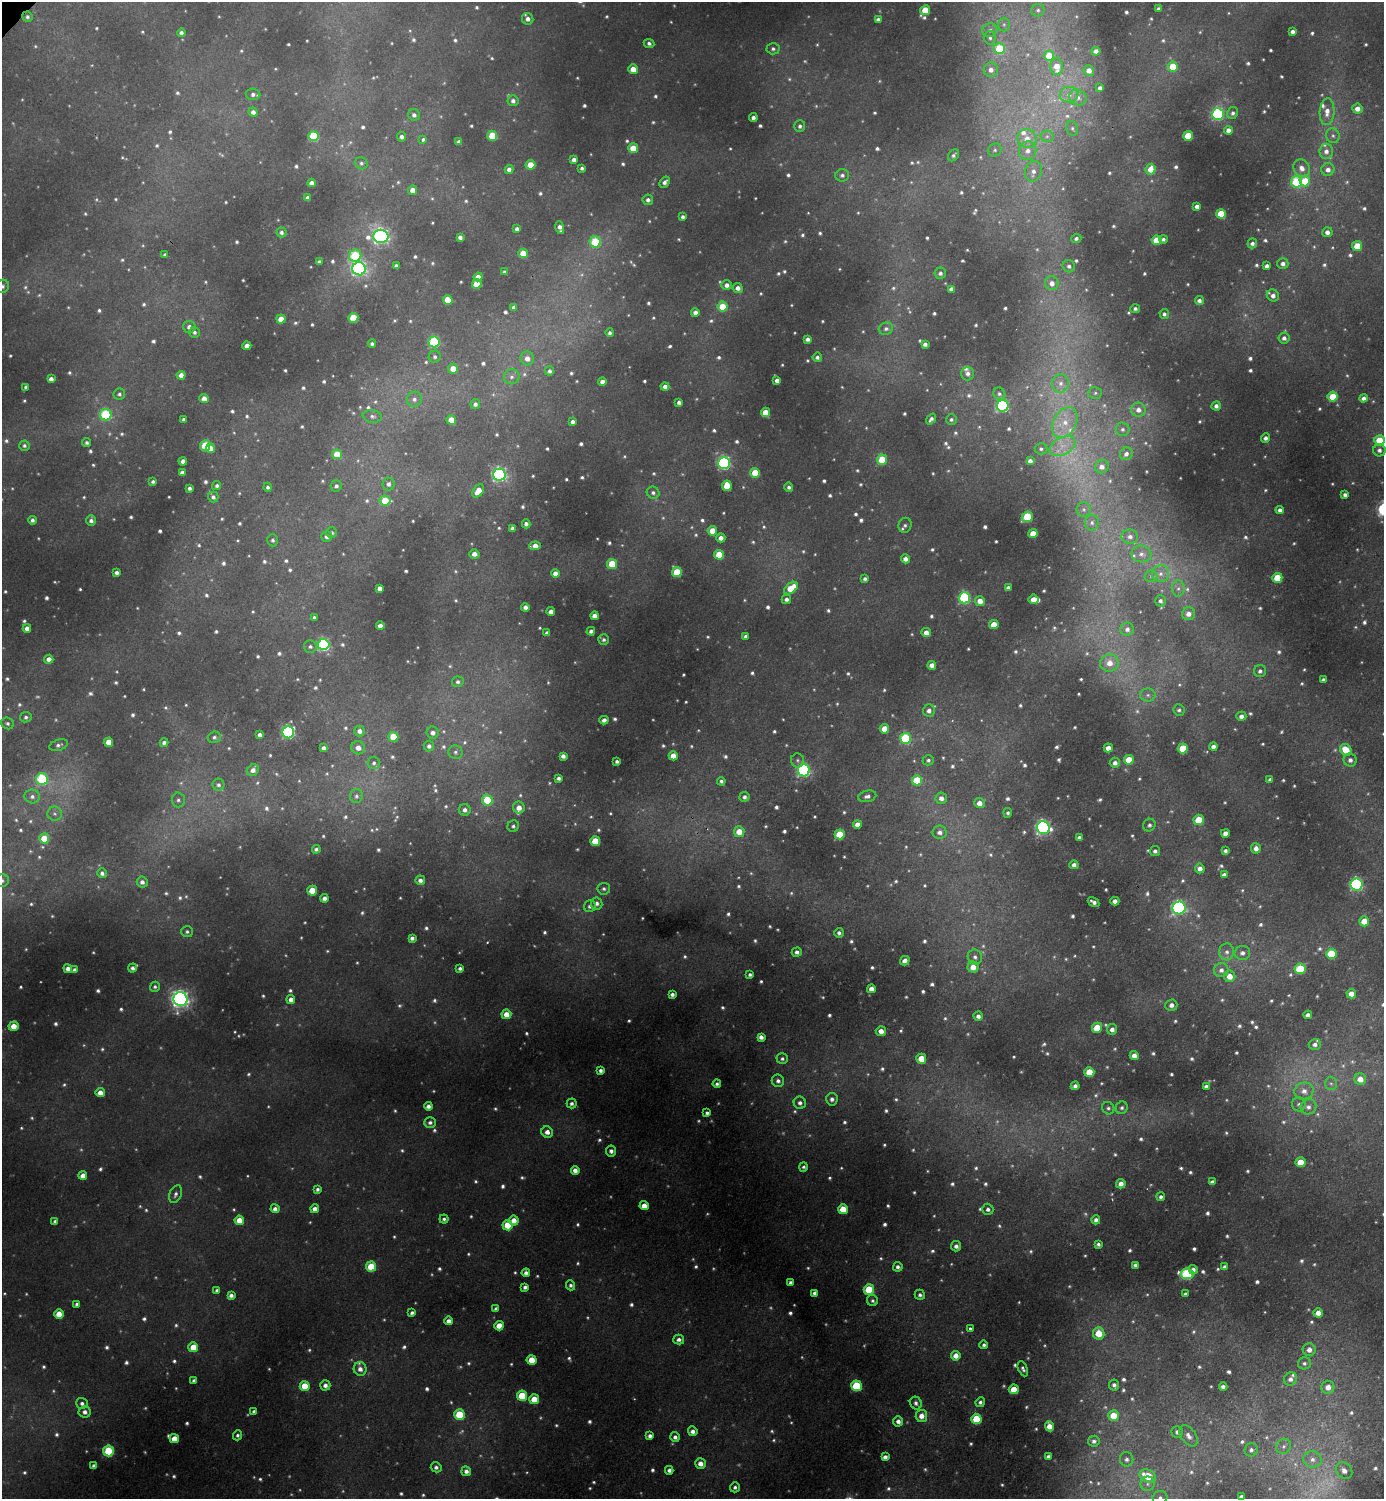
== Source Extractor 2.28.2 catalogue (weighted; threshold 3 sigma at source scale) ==
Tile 6 of 4 x 4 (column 2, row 2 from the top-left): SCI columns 1546-2927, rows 2999-4495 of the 5996 x 5997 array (HDU 1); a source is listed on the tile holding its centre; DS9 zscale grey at full resolution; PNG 1386 x 1501 px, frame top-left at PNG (2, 2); each listed source drawn as its Kron ellipse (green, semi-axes under 4 px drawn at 4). Shown black and unused: <1% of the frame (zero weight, under 2 of 3 exposures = <1% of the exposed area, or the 3 px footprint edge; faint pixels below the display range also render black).
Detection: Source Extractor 2.28.2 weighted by HDU 2 'WHT'; one run over the whole footprint, this tile lists its part. Background 0.0504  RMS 0.0059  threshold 0.0267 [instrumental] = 3 sigma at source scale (4.5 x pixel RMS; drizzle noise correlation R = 1.50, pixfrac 1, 0.05/0.05 arcsec/px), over >= 5 px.
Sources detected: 1199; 102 too faint to see at this stretch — neither listed nor drawn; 12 inside a brighter listed object's ellipse — not listed separately; of the other 1085, all 500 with FLUX_AUTO >= 1.52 (the completeness limit of this list) listed and drawn (585 fainter detections not listed), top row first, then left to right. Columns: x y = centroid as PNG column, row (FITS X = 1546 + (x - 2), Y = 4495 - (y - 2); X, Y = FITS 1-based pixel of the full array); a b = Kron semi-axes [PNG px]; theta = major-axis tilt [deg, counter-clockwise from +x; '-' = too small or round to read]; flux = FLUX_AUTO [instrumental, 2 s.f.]
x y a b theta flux
1158 9 4 3 - 1.8
925 10 5 4 - 18
1038 10 7 6 - 1.8
27 17 5 5 - 1.6
528 19 6 5 - 3.2
878 19 4 4 - 1.9
1004 24 7 6 - 1.6
990 30 7 6 - 2.3
1293 31 4 4 - 2.6
181 33 4 4 - 1.9
990 38 7 6 - 1.8
649 43 5 4 - 1.7
773 49 6 6 - 1.8
999 49 5 5 - 29
1096 51 4 4 - 3.3
1049 56 5 5 - 16
1057 67 8 6 -87 9.1
1173 67 5 5 - 19
633 69 5 4 - 7.7
991 70 7 7 - 3.7
1089 70 5 5 - 4.4
1100 88 4 4 - 2.3
253 94 7 5 -6 2.3
1069 95 9 8 - 3.7
1078 98 9 8 - 3.2
513 101 5 5 - 2.6
1358 109 5 5 - 5.1
253 112 4 4 - 3
1327 112 13 7 86 6.2
1233 113 6 5 - 1.9
1218 114 6 6 - 81
414 115 6 5 - 2.3
753 117 4 4 - 2.3
800 126 6 5 - 2
1072 128 7 5 -76 1.6
1228 130 4 4 - 3.5
313 136 5 5 - 35
492 136 5 5 - 21
1047 136 6 6 - 1.9
1188 136 5 4 - 22
1333 136 7 6 - 2.1
401 137 5 4 - 2.3
1027 139 10 9 - 6.8
423 140 4 4 - 2.1
459 142 4 4 - 3.4
633 148 5 4 - 15
995 150 7 6 - 1.7
1028 151 9 8 - 4.9
1326 151 7 7 - 3.7
953 155 7 4 52 1.7
574 160 4 4 - 3.4
361 163 6 6 - 1.7
530 165 5 4 - 13
582 168 4 3 - 1.6
1302 168 9 8 - 4.6
509 169 4 4 - 3.1
1151 169 5 5 - 7.9
1328 170 6 6 - 3.7
1033 171 10 8 74 4.9
842 175 7 6 - 2
1305 181 5 5 - 17
665 182 6 4 53 2.5
1297 182 5 5 - 41
312 183 4 4 - 4.6
413 190 4 4 - 5.8
307 198 4 3 - 2.1
648 200 5 5 - 2.3
1197 206 4 4 - 2.8
1221 214 5 5 - 18
683 217 3 3 - 1.7
560 227 6 4 -78 3.2
517 229 4 4 - 2.4
1327 232 5 5 - 3.3
281 233 5 5 - 1.9
381 236 8 6 -2 210
460 237 4 4 - 2.3
1076 238 5 4 - 1.7
1163 239 4 4 - 1.7
1157 240 5 5 - 16
595 242 5 5 - 34
1252 243 5 4 - 2.3
1357 246 5 5 - 16
523 253 5 4 - 14
165 255 4 3 - 1.8
355 256 6 6 - 39
319 262 4 3 - 2.2
1283 264 5 5 - 2.8
396 266 4 4 - 2
1069 266 6 6 - 1.9
1267 266 4 4 - 2.4
359 269 7 6 - 170
504 272 4 3 - 1.7
940 273 5 5 - 2
478 277 4 4 - 5
1052 283 7 7 - 5
477 284 5 5 - 20
727 285 5 5 - 3.3
2 286 7 6 - 1.7
738 288 5 5 - 3.8
951 289 4 4 - 2.4
1273 295 6 5 - 3.5
448 300 5 4 - 13
1199 301 4 4 - 2.1
514 307 4 4 - 2.4
723 307 5 5 - 17
1135 309 5 4 - 1.7
695 312 4 4 - 3
1164 314 5 4 - 1.8
353 318 5 5 - 25
281 319 4 4 - 8.9
189 327 6 6 - 3.2
886 329 7 6 - 2
194 332 5 5 - 1.8
610 333 4 4 - 1.8
1284 338 5 5 - 2.6
808 339 4 4 - 2.3
434 342 5 5 - 55
372 344 4 4 - 1.6
925 344 4 4 - 2.3
247 346 4 4 - 6.1
435 357 6 6 - 1.8
817 357 4 4 - 2
527 358 7 6 - 4.7
453 369 5 5 - 8.7
550 371 4 4 - 2
968 373 7 6 - 2.6
181 375 4 4 - 4.8
512 377 8 7 - 2.7
51 379 4 4 - 3.1
777 380 4 4 - 3.1
602 382 4 4 - 3
1061 383 9 8 - 4.2
665 386 4 4 - 2.9
26 387 4 4 - 2
1095 393 7 6 - 1.5
119 394 6 5 - 1.8
999 394 6 5 - 1.6
1333 397 5 5 - 18
204 398 4 4 - 5
1364 398 4 4 - 2.7
414 399 8 7 - 2.9
679 402 4 4 - 2.4
475 404 5 4 - 2.2
1003 406 6 5 - 100
1216 406 5 4 - 2.4
1138 410 7 7 - 4.1
765 412 4 4 - 13
106 415 6 5 - 59
372 416 9 6 -8 2.5
184 419 3 3 - 1.6
931 419 6 4 54 2
951 419 5 5 - 1.6
451 420 5 4 - 11
573 422 4 4 - 2.3
1065 423 16 11 60 12
1123 429 7 6 - 2
1265 438 5 4 - 2.5
1379 440 5 5 - 16
87 443 4 4 - 1.6
24 446 5 5 - 1.6
205 446 5 5 - 30
1063 446 14 8 26 7.9
210 448 5 4 - 4.3
1041 449 6 5 - 1.7
1379 450 6 6 - 2.5
337 454 5 5 - 15
1126 454 7 6 - 2.6
882 460 5 5 - 24
183 461 4 4 - 3.1
1030 461 4 4 - 2.8
724 463 6 6 - 110
1102 467 7 6 - 4
182 473 4 4 - 3.1
755 473 5 5 - 21
499 474 6 6 - 150
153 482 3 3 - 1.6
388 484 6 6 - 2.4
217 486 5 4 - 1.5
336 486 6 5 - 2.1
727 486 5 5 - 16
268 487 4 4 - 1.7
789 487 5 4 - 1.7
189 488 4 3 - 1.9
478 491 7 5 54 8
653 493 6 6 - 2
1345 495 4 4 - 1.9
213 497 5 5 - 2.2
385 500 5 5 - 19
1084 509 7 7 - 2.1
1280 510 4 4 - 2.5
1027 517 6 5 - 34
32 520 4 4 - 1.8
91 520 5 4 - 2.5
1092 523 8 7 - 2.6
526 524 4 4 - 2.5
905 525 7 6 - 2
512 528 4 4 - 2.4
712 531 4 4 - 11
332 533 5 5 - 1.6
1033 534 4 4 - 11
327 536 5 5 - 2.9
1130 537 8 7 - 3.3
721 538 4 4 - 3.8
273 540 6 5 - 1.7
535 546 6 4 5 6.2
474 554 5 4 - 3.9
1141 554 10 8 -10 3.8
719 555 5 5 - 17
905 559 4 4 - 3.4
612 564 5 5 - 20
677 572 5 5 - 28
117 573 4 3 - 2.1
555 574 4 4 - 5.6
1161 574 8 8 - 3.8
1151 576 6 6 - 1.7
1277 578 5 5 - 19
865 579 4 4 - 1.7
380 588 4 4 - 4.4
791 588 8 5 39 14
1008 588 4 3 - 2
1178 588 8 6 88 2.2
964 598 5 5 - 76
786 599 5 4 - 2.2
1034 599 5 4 - 6.3
980 601 5 5 - 6.3
1160 601 6 5 - 2.1
525 607 4 4 - 3
551 612 4 4 - 3.9
1188 614 7 6 - 4.1
594 616 4 4 - 4.3
314 617 3 3 - 1.6
994 625 5 4 - 11
380 626 4 4 - 4.2
27 628 4 4 - 3.7
1127 629 6 6 - 2.8
591 631 4 4 - 2.1
926 632 5 4 - 4.3
547 633 4 4 - 2.4
746 636 4 3 - 2.1
604 640 5 5 - 1.6
323 644 6 5 - 100
310 647 6 6 - 2
49 659 4 4 - 4.5
1109 663 9 8 - 7.8
932 665 4 4 - 3.9
1260 671 6 6 - 2
1323 680 4 4 - 2
458 682 6 5 - 1.8
1148 695 8 6 -1 2.4
929 710 6 6 - 3
1179 710 6 5 - 1.6
1241 716 5 4 - 2.9
26 717 6 5 - 1.6
604 720 4 4 - 2.7
7 723 6 5 - 1.8
884 729 5 4 - 11
359 731 5 5 - 3.4
288 732 6 6 - 100
433 733 6 6 - 3.2
260 735 4 4 - 2.6
214 737 6 5 - 1.6
393 737 5 5 - 18
905 738 5 5 - 46
109 742 4 4 - 11
164 743 4 4 - 2.3
58 745 9 5 17 2
429 746 5 5 - 2.2
1213 747 4 4 - 3
324 748 4 4 - 2.8
358 748 7 6 - 4.2
1108 748 4 4 - 6.7
1183 749 5 5 - 22
1346 750 6 5 - 13
455 752 7 7 - 1.9
563 756 4 4 - 2.7
673 756 4 4 - 8.2
797 760 7 6 - 1.6
928 760 6 5 - 1.5
1129 760 5 4 - 13
1350 760 6 6 - 2.6
617 761 4 3 - 1.7
374 763 6 6 - 1.7
1115 763 5 5 - 2.7
253 770 6 5 - 3.5
804 770 6 6 - 110
559 778 4 4 - 2
42 779 6 6 - 49
917 780 5 5 - 24
1270 780 4 3 - 1.9
721 781 4 4 - 1.6
218 785 6 6 - 1.9
356 796 7 6 - 1.8
867 796 9 5 13 2.6
32 797 7 7 - 2.7
744 797 5 5 - 2.2
941 798 6 5 - 3.9
178 800 7 6 - 2.2
487 800 5 5 - 24
979 803 5 5 - 5.2
519 807 6 6 - 5.8
465 810 6 5 - 2.7
1008 813 5 4 - 1.6
55 814 7 7 - 2
1199 820 5 5 - 17
857 824 4 4 - 5
1149 825 6 6 - 1.8
513 826 6 5 - 1.7
1043 827 6 6 - 150
739 832 5 5 - 9.9
940 832 7 6 - 3.4
1225 833 4 4 - 3.8
840 834 5 5 - 22
1079 837 4 3 - 1.8
44 838 5 5 - 15
595 841 5 5 - 22
1256 848 5 5 - 3.8
316 849 4 4 - 1.8
1155 851 5 5 - 2
1225 851 4 3 - 1.9
1074 865 4 4 - 2.5
1200 868 5 5 - 3.9
102 873 5 5 - 2.1
1224 875 4 4 - 2.5
420 880 5 4 - 2.9
2 881 7 6 - 1.9
142 882 5 5 - 2.7
1357 884 6 6 - 110
604 889 6 6 - 1.6
312 891 5 5 - 16
324 898 4 4 - 3.2
1115 901 4 4 - 3.2
1094 902 6 3 -31 2.6
597 903 6 6 - 2.6
590 906 6 5 - 2.1
1179 908 6 6 - 140
1364 921 5 5 - 9.1
187 932 6 5 - 1.5
839 933 5 5 - 1.8
412 938 4 4 - 2.4
797 952 5 4 - 2.3
1227 952 8 7 - 3.1
1242 953 8 7 - 3.2
1331 954 5 5 - 23
975 957 7 7 - 2.4
905 961 5 4 - 3.9
973 967 5 5 - 7.3
132 968 5 4 - 2
460 968 4 3 - 1.8
68 969 4 4 - 3.5
1300 969 5 5 - 37
74 970 4 4 - 2.2
1221 970 7 7 - 3.3
750 975 4 4 - 1.6
1230 976 5 5 - 7.6
155 987 5 5 - 1.6
871 989 4 4 - 4.6
672 994 4 4 - 2.3
1351 994 5 4 - 6.2
180 999 7 7 - 320
291 999 4 4 - 4
1171 1005 6 5 - 2.4
506 1014 5 5 - 7.7
1308 1015 4 4 - 2.7
978 1016 4 4 - 2.7
14 1026 5 4 - 7.9
1097 1028 5 5 - 16
1112 1029 5 5 - 3
881 1031 5 5 - 4.1
761 1037 4 4 - 3.3
1315 1044 6 5 - 2.5
1134 1056 4 4 - 4.5
782 1059 6 5 - 1.8
921 1059 5 5 - 12
601 1071 4 3 - 2.4
1089 1072 5 5 - 17
1360 1079 6 6 - 7.3
778 1081 6 6 - 2.4
1331 1083 7 6 - 1.7
717 1084 4 4 - 1.6
1075 1086 4 4 - 2.2
1206 1086 4 3 - 1.7
1304 1091 9 8 - 4.4
100 1093 4 4 - 5.5
832 1099 6 5 - 2.6
572 1103 5 5 - 2.1
800 1103 6 6 - 2.7
1299 1104 7 7 - 2.2
428 1106 4 4 - 3.3
1308 1107 8 7 - 3.3
1108 1108 6 6 - 1.6
1122 1108 6 6 - 1.8
707 1113 4 4 - 1.9
430 1123 6 5 - 2.1
547 1132 6 5 - 4.5
611 1151 6 5 - 2.5
1300 1162 5 5 - 13
803 1167 5 4 - 1.7
575 1170 4 4 - 3.8
83 1176 4 4 - 4.7
1212 1182 4 4 - 1.7
1121 1184 5 4 - 4.5
317 1189 4 4 - 1.7
175 1194 9 6 69 2.3
1161 1197 4 4 - 1.9
644 1206 4 4 - 6.8
275 1209 4 4 - 2.8
315 1209 4 4 - 3.9
843 1209 5 5 - 16
988 1209 5 5 - 2.3
444 1219 4 4 - 1.6
239 1220 4 4 - 9.3
514 1220 5 5 - 6.3
1096 1220 4 4 - 2.4
55 1221 4 4 - 1.7
507 1225 5 5 - 16
1098 1244 4 4 - 1.7
956 1246 5 5 - 2.8
1135 1265 4 4 - 1.9
371 1267 5 5 - 24
898 1267 5 4 - 2.1
1224 1267 4 4 - 2
1193 1270 4 4 - 2.6
526 1273 4 4 - 2.3
1187 1274 6 5 - 59
791 1283 4 4 - 2.5
571 1285 5 4 - 1.7
525 1287 4 4 - 2.1
869 1290 5 5 - 30
217 1291 4 3 - 1.9
814 1293 4 4 - 2
1185 1294 4 4 - 1.8
231 1295 4 4 - 2.7
920 1295 5 5 - 1.9
872 1301 6 5 - 1.6
77 1304 4 3 - 1.5
496 1309 4 3 - 1.8
412 1313 4 3 - 1.7
1318 1313 4 4 - 6
59 1314 5 4 - 11
449 1321 4 4 - 3.7
499 1326 5 4 - 9.5
970 1328 3 3 - 1.6
1099 1333 6 6 - 13
679 1339 5 5 - 2.6
984 1345 4 4 - 1.6
193 1347 5 5 - 14
1309 1350 6 6 - 4.5
956 1356 5 4 - 6
532 1360 5 5 - 14
1304 1363 6 6 - 1.9
360 1369 7 6 - 4.4
1023 1369 8 4 -66 1.8
1290 1379 7 6 - 2.8
194 1381 4 4 - 2.1
325 1385 5 5 - 3.2
1114 1385 5 5 - 2.4
305 1386 5 5 - 18
856 1386 5 5 - 38
1223 1387 4 4 - 2.2
1328 1387 6 6 - 5.9
1014 1389 5 5 - 15
522 1396 5 5 - 26
534 1399 5 5 - 14
980 1402 5 4 - 2
82 1403 5 5 - 2.2
916 1403 6 5 - 2.2
254 1411 4 3 - 1.7
85 1412 6 5 - 3.3
459 1415 5 5 - 30
921 1416 6 6 - 5.6
1113 1416 5 5 - 13
976 1419 5 5 - 27
898 1421 5 5 - 3.4
1049 1426 5 4 - 6.6
693 1431 5 4 - 3.2
1177 1432 6 6 - 2.5
237 1435 5 4 - 1.6
650 1436 4 4 - 2.4
1188 1436 12 7 -54 3.8
675 1437 5 5 - 2.6
174 1439 4 4 - 9.9
1094 1441 5 5 - 2.1
1284 1446 8 7 - 2.4
1251 1450 7 6 - 2.2
108 1451 5 5 - 42
1048 1456 4 3 - 1.8
885 1457 4 4 - 3
1127 1459 7 6 - 2.3
1312 1459 9 8 - 4.2
700 1464 5 5 - 5.6
94 1466 4 4 - 3.3
436 1467 5 5 - 2.2
669 1470 4 4 - 2.8
466 1471 5 5 - 3.1
1344 1471 9 7 -46 4.9
1148 1476 8 6 -25 18
1148 1484 7 7 - 2.4
735 1487 5 5 - 2
1241 1497 4 4 - 2.4
1160 1498 7 6 - 2.1
Overlapping masked pixels (flux is a lower limit): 1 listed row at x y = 27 17
Isophote crosses this tile's border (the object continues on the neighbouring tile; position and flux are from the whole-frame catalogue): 4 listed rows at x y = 2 286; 2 881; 1241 1497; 1160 1498